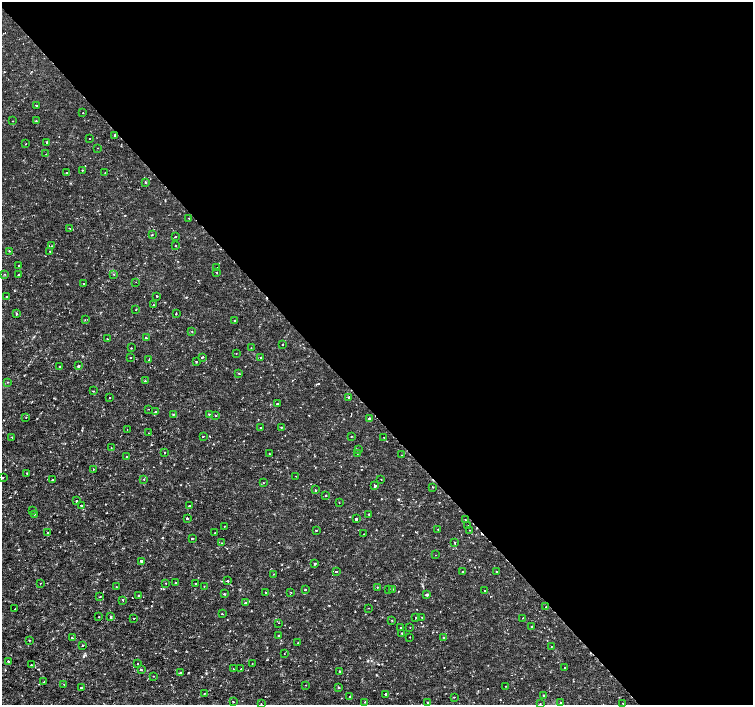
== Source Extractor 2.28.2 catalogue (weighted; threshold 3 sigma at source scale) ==
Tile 8 of 4 x 4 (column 4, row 2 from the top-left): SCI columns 4511-6012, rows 3020-4425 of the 6012 x 5975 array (HDU 1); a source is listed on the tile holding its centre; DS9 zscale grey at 2 x 2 block average (1 PNG px = mean of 2 x 2 image px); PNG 755 x 707 px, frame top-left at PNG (2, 2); each listed source drawn as its Kron ellipse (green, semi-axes under 4 px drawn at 4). Shown black and unused: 58% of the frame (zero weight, under 2 of 3 exposures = <1% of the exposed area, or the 3 px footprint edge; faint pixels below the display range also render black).
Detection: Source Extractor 2.28.2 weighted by HDU 2 'WHT'; one run over the whole footprint, this tile lists its part. Background 3.55e-06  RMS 8.1e-04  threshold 0.00366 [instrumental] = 3 sigma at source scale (4.5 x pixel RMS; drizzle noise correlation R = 1.50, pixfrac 1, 0.0396/0.0396 arcsec/px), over >= 5 px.
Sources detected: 199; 3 cosmic-ray / hot-pixel residue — neither listed nor drawn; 1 coinciding with a brighter row at this scale — not listed separately; the other 195 listed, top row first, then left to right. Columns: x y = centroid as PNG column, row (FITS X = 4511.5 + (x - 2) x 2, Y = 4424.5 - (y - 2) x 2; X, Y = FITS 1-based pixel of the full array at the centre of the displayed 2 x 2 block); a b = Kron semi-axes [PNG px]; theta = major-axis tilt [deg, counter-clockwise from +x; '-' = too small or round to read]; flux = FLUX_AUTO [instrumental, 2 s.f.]
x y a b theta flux
36 105 2 2 - 0.21
83 113 2 2 - 0.11
36 120 2 2 - 0.11
13 121 2 2 - 0.077
115 135 2 2 - 0.38
90 139 2 2 - 0.098
47 143 2 2 - 0.55
26 144 2 2 - 0.11
98 148 2 2 - 0.083
46 154 2 2 - 0.23
82 170 2 2 - 0.12
67 173 2 2 - 0.084
105 173 2 2 - 0.09
146 182 3 2 - 0.23
189 218 2 2 - 0.096
69 228 2 2 - 0.12
152 235 2 2 - 0.19
175 237 2 2 - 0.23
175 245 2 2 - 0.2
52 246 2 2 - 0.13
9 251 2 2 - 0.21
50 251 2 2 - 0.2
19 265 2 2 - 0.25
217 268 2 2 - 0.18
216 272 2 2 - 0.074
4 274 2 2 - 0.082
114 274 2 2 - 0.13
18 275 2 2 - 0.4
136 282 2 2 - 0.057
84 283 2 2 - 0.14
157 296 2 2 - 0.28
6 297 2 2 - 0.1
153 305 2 2 - 0.15
136 309 2 2 - 0.094
176 313 2 2 - 0.16
16 314 2 2 - 0.3
85 320 2 2 - 0.075
235 321 2 2 - 0.13
192 331 2 2 - 0.083
146 338 2 2 - 0.18
107 339 2 2 - 0.15
282 344 2 2 - 0.13
131 348 2 2 - 0.14
251 348 2 2 - 0.091
236 353 2 2 - 0.11
131 357 2 2 - 0.11
202 357 2 2 - 0.3
261 358 2 2 - 0.12
149 359 2 2 - 0.17
196 361 2 2 - 0.13
60 366 2 2 - 0.49
78 366 2 2 - 0.47
239 373 2 2 - 0.097
145 380 3 2 - 0.085
8 382 2 2 - 0.097
93 391 2 2 - 0.14
349 397 2 2 - 0.54
109 398 2 2 - 0.074
277 404 2 2 - 0.11
149 409 2 2 - 0.079
156 412 2 2 - 0.34
173 414 2 2 - 0.086
209 414 2 2 - 0.16
216 415 2 2 - 0.16
26 417 2 2 - 0.078
369 419 4 2 - 0.68
260 427 2 2 - 0.19
281 427 2 2 - 0.14
127 429 2 2 - 0.074
149 433 2 2 - 0.13
352 436 2 2 - 0.1
12 437 2 2 - 0.11
203 437 3 2 - 0.081
384 437 2 2 - 0.085
111 448 2 2 - 0.32
358 449 2 2 - 0.16
165 453 2 2 - 0.11
358 453 2 2 - 0.085
269 454 2 2 - 0.15
402 455 2 2 - 0.073
127 456 2 2 - 1
93 469 2 2 - 0.11
27 473 3 2 - 0.12
296 476 2 2 - 0.078
3 478 2 2 - 0.088
144 479 2 2 - 0.086
381 479 2 2 - 0.1
52 480 2 2 - 0.16
263 483 2 2 - 0.073
375 485 3 2 - 0.32
432 487 2 2 - 0.19
315 490 2 2 - 0.18
326 495 2 2 - 0.14
76 501 2 2 - 0.36
339 502 2 2 - 0.081
81 505 2 2 - 0.21
189 506 2 2 - 0.32
32 510 2 2 - 0.12
34 514 2 2 - 0.16
369 514 2 2 - 0.14
187 518 2 2 - 0.41
356 519 2 2 - 0.83
466 520 2 2 - 0.21
224 526 2 2 - 0.11
468 526 2 2 - 0.061
438 529 2 2 - 0.097
316 530 2 2 - 0.14
470 530 2 2 - 0.086
48 533 2 2 - 0.14
215 533 2 2 - 0.13
364 534 2 2 - 0.077
192 539 2 2 - 0.13
454 542 2 2 - 0.11
221 543 2 2 - 0.087
436 555 2 2 - 0.079
141 561 2 2 - 0.44
314 563 2 2 - 0.38
336 572 2 2 - 0.25
462 572 2 2 - 0.2
496 572 2 2 - 0.23
273 574 2 2 - 0.093
227 581 2 2 - 0.69
40 583 2 2 - 0.086
166 583 2 2 - 0.1
175 583 2 2 - 0.24
196 583 2 2 - 0.18
204 586 2 2 - 0.072
116 587 2 2 - 0.089
377 587 2 2 - 0.099
389 589 2 2 - 0.07
393 589 2 2 - 0.084
305 590 2 2 - 0.23
485 591 2 2 - 0.076
265 592 2 2 - 0.091
290 592 2 2 - 0.08
224 594 3 2 - 0.15
427 594 3 2 - 0.28
139 595 2 2 - 0.13
100 597 2 2 - 0.11
123 600 2 2 - 0.43
245 603 2 2 - 0.39
546 607 2 2 - 0.1
368 608 2 2 - 0.069
15 609 2 2 - 0.17
222 614 2 2 - 0.17
99 617 2 2 - 0.12
111 617 2 2 - 0.44
416 617 2 2 - 0.12
422 617 2 2 - 0.091
134 618 2 2 - 0.29
522 618 2 2 - 0.12
392 621 2 2 - 0.12
279 623 2 2 - 0.07
532 626 2 2 - 0.25
401 627 2 2 - 0.39
410 627 2 2 - 0.079
402 633 2 2 - 0.2
279 636 2 2 - 0.11
410 637 2 2 - 0.24
72 638 2 2 - 0.46
444 638 2 2 - 0.13
29 641 3 2 - 0.13
298 643 2 2 - 0.095
83 645 2 2 - 0.81
551 646 2 2 - 0.071
284 654 2 2 - 0.072
8 661 2 2 - 0.26
138 664 3 2 - 0.086
252 664 2 2 - 0.074
31 665 2 2 - 0.12
565 668 2 2 - 0.19
141 669 2 2 - 0.24
233 669 2 2 - 0.089
240 669 2 2 - 0.095
340 672 2 2 - 0.42
180 673 3 2 - 0.17
153 676 2 2 - 0.093
44 682 2 2 - 0.089
64 685 2 2 - 0.13
306 685 2 2 - 0.073
506 686 2 2 - 0.064
339 687 2 2 - 0.44
81 688 2 2 - 0.18
204 693 2 2 - 0.13
385 694 2 2 - 0.35
543 695 2 2 - 0.39
350 697 2 2 - 0.11
454 697 2 2 - 0.14
233 701 2 2 - 0.19
365 702 2 2 - 0.14
428 702 2 2 - 0.13
560 703 2 2 - 0.23
623 703 2 2 - 0.13
261 704 2 2 - 0.077
540 704 2 2 - 0.095
Diffuse or blended objects may show on this block-average render without a row.